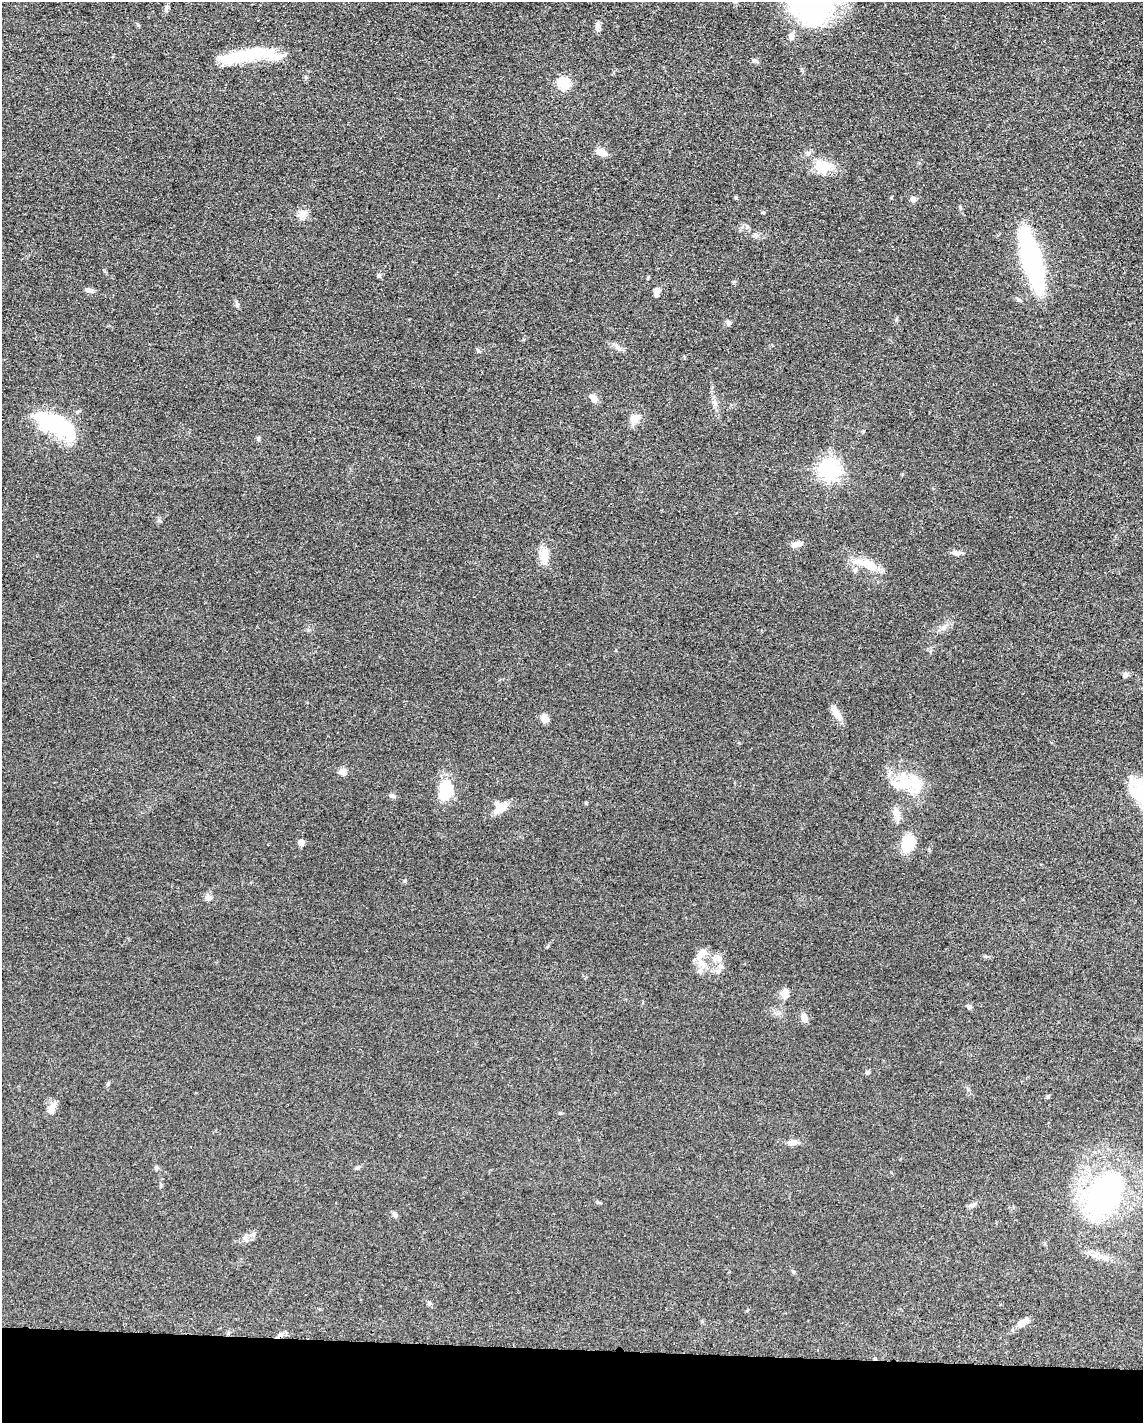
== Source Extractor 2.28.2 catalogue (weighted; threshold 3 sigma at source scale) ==
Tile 10 of 4 x 3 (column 2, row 3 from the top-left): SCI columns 1157-2297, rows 229-1649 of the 4592 x 4659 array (HDU 1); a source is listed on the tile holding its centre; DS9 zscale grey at full resolution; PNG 1145 x 1425 px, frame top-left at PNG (2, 2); no overlay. Shown black and unused: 5% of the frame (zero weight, under 3 of 5 exposures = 4% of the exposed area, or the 3 px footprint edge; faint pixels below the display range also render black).
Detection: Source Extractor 2.28.2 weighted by HDU 2 'WHT'; one run over the whole footprint, this tile lists its part. Background 0.0477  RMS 0.0055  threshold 0.0247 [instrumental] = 3 sigma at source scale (4.5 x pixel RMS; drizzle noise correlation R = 1.50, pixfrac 1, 0.05/0.05 arcsec/px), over >= 5 px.
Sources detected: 66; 4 inside a brighter object's white glare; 1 cosmic-ray / hot-pixel residue — not listed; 2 inside a brighter listed object's ellipse — not listed separately; the other 59 listed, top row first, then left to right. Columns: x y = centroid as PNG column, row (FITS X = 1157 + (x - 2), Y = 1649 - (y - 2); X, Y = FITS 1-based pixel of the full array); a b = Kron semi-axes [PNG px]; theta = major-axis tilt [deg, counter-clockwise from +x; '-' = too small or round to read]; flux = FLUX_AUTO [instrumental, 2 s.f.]
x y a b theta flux
813 2 40 32 1 150
598 26 9 7 -86 2.1
792 36 11 6 85 2.4
248 55 68 14 8 30
564 84 6 6 - 50
601 152 13 7 -23 4.5
822 166 22 16 -43 11
913 199 8 7 - 2
763 212 4 4 - 0.58
302 214 12 10 51 3.5
755 235 8 6 21 1.3
1032 261 56 15 -75 110
379 275 6 5 - 0.88
89 290 11 5 -5 1.6
657 292 10 5 80 3.2
729 323 7 5 -46 1.3
619 348 9 4 -46 1.4
593 398 10 7 -48 3.1
634 418 11 9 33 5.1
55 423 50 20 -31 45
258 438 6 5 - 0.85
829 470 7 7 - 290
797 544 13 6 19 3.1
955 553 8 7 - 1.8
544 556 19 11 86 6.2
866 564 36 10 -18 9.7
855 570 6 6 - 1.1
943 627 12 5 29 2.4
1126 675 6 6 - 1.5
837 713 16 9 -55 4.1
545 719 8 7 - 4.6
343 772 8 8 - 2.9
905 779 26 15 -30 15
445 792 26 15 62 13
1135 793 42 13 -53 16
392 796 10 4 -23 1.1
500 807 15 12 37 8.1
896 813 17 8 -75 3.8
301 843 8 6 -78 2.2
908 843 17 12 66 15
405 881 6 4 -72 0.62
208 898 10 7 -7 1.9
702 953 16 9 41 4.6
720 958 8 8 - 2.5
700 971 7 4 -72 1.2
785 994 11 10 - 3.6
969 1007 7 5 -40 1.1
804 1017 9 7 -77 3.4
867 1072 6 5 - 0.94
108 1084 6 4 72 0.68
1048 1097 5 4 - 0.77
51 1109 15 9 69 3.9
560 1113 5 4 - 0.58
792 1142 13 7 6 2.6
156 1168 7 5 -66 0.9
1104 1193 42 26 60 120
394 1215 8 4 -71 0.99
429 1303 6 5 - 0.9
1022 1323 15 8 36 3.8
Isophote crosses this tile's border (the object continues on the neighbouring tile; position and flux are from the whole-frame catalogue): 2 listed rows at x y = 813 2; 1135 793
Unlisted compact peaks at least as high as the median listed source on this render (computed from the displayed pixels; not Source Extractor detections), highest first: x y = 736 198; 237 304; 960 207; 478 351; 138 25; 896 320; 891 198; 734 282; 357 1168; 159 520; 586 803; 985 956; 793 1271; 161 1185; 597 1202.